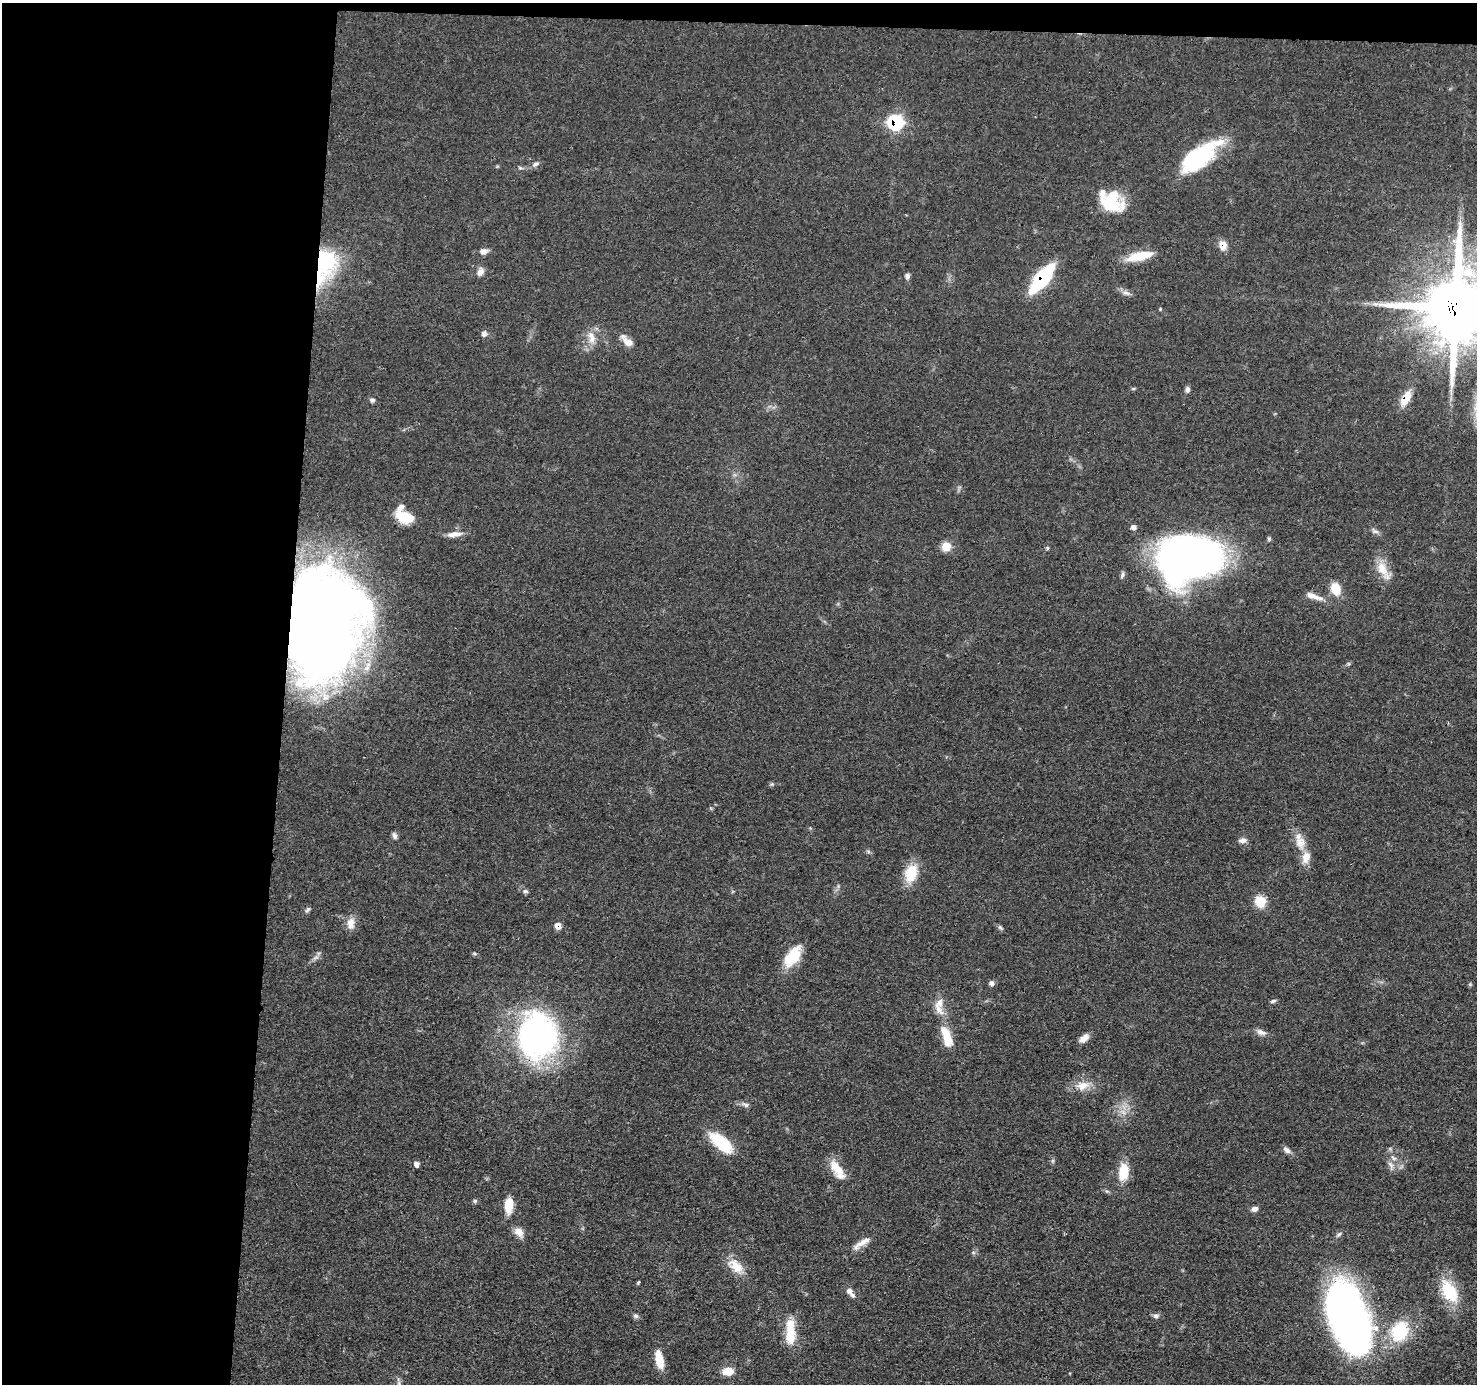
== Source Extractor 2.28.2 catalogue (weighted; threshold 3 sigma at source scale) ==
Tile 1 of 3 x 3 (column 1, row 1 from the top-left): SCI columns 5-1479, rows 2967-4348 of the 4434 x 4459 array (HDU 1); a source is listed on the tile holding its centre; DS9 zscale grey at full resolution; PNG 1479 x 1386 px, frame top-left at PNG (2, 3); no overlay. Shown black and unused: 21% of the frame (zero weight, under 3 of 4 exposures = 1% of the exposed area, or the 3 px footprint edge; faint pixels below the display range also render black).
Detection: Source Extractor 2.28.2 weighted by HDU 2 'WHT'; one run over the whole footprint, this tile lists its part. Background 0.0473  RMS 0.005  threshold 0.0225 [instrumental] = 3 sigma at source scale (4.5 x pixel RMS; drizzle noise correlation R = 1.50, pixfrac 1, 0.05/0.05 arcsec/px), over >= 5 px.
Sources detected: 87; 1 inside a brighter object's white glare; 1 long thin detection or spike segment (spike, bleed or trail) — not listed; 5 inside a brighter listed object's ellipse — not listed separately; the other 80 listed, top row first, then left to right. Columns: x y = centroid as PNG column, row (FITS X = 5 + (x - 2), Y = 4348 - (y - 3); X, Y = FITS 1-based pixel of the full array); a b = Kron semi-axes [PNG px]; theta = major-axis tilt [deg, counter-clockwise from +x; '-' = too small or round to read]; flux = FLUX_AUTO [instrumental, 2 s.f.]
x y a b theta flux
895 122 8 8 - 71
1199 157 43 18 37 53
535 164 10 6 31 1.7
1111 202 24 20 -24 25
1223 245 11 9 -78 4.5
483 251 9 7 7 2.6
1140 256 31 10 11 13
325 260 42 28 -77 38
480 272 11 7 59 2.9
907 276 7 6 - 1.5
1042 278 25 9 51 57
1126 293 11 7 -15 2.2
1375 304 8 5 -24 1.5
1456 308 23 21 -90 4300
1160 309 4 4 - 0.46
484 334 8 7 - 1.7
591 337 20 9 -78 5.7
627 341 19 9 -42 4.7
1187 389 7 6 - 1.4
1405 399 15 8 63 9.6
372 400 7 5 2 1.2
405 517 23 12 -20 13
1134 527 6 5 - 1.8
1375 531 11 6 -21 1.7
454 534 20 7 8 4
946 546 9 9 - 7.2
1047 548 5 4 - 0.63
1189 558 53 36 7 330
1383 570 29 11 -59 8.4
1122 575 10 4 72 1.2
1335 589 12 9 -79 9.8
324 623 82 52 82 870
772 784 6 4 43 0.71
394 835 9 6 -69 1.6
1242 840 10 6 10 2.2
1300 842 19 14 -76 7
911 873 24 15 73 12
525 891 7 5 -23 1.2
1260 901 12 11 - 9.7
308 910 9 5 52 1.2
351 923 16 10 86 4.7
558 926 7 6 - 4.1
1000 927 8 5 -53 0.93
474 953 6 3 -18 0.69
793 956 28 14 54 14
316 957 9 4 19 1.2
991 983 7 6 - 1.6
1273 1001 8 4 17 1
939 1010 16 10 -57 4.8
1261 1032 14 7 -24 2.6
537 1036 42 34 -85 160
947 1037 28 11 -74 12
1084 1038 12 7 40 4
1083 1086 19 12 13 7.2
745 1105 11 5 -23 1.7
1123 1112 8 5 -45 1.9
720 1142 26 11 -41 27
1287 1150 11 7 -39 2
1393 1158 10 5 -38 1.9
416 1164 6 5 - 2.4
1391 1166 16 5 -69 2.4
837 1169 27 10 -56 9.8
1123 1172 20 12 84 11
475 1201 5 5 - 0.81
509 1205 16 8 87 9.9
1255 1209 8 6 15 2
519 1232 14 9 -47 4.3
862 1243 28 7 33 5
736 1266 21 13 -41 8.9
638 1282 5 3 - 0.58
1449 1291 21 12 -61 25
850 1292 14 6 -53 2.8
636 1316 8 6 -16 1.2
1156 1316 8 7 - 1.6
1348 1316 67 31 -70 320
1400 1331 21 16 61 28
790 1337 19 12 85 10
659 1359 20 8 -77 8.5
728 1371 10 7 6 7.8
399 1383 7 4 73 1
Overlapping masked pixels (flux is a lower limit): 9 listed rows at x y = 895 122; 1223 245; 325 260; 1042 278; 1456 308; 1405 399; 324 623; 558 926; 537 1036
Isophote crosses this tile's border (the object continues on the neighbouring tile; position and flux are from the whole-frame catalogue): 1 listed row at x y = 1456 308